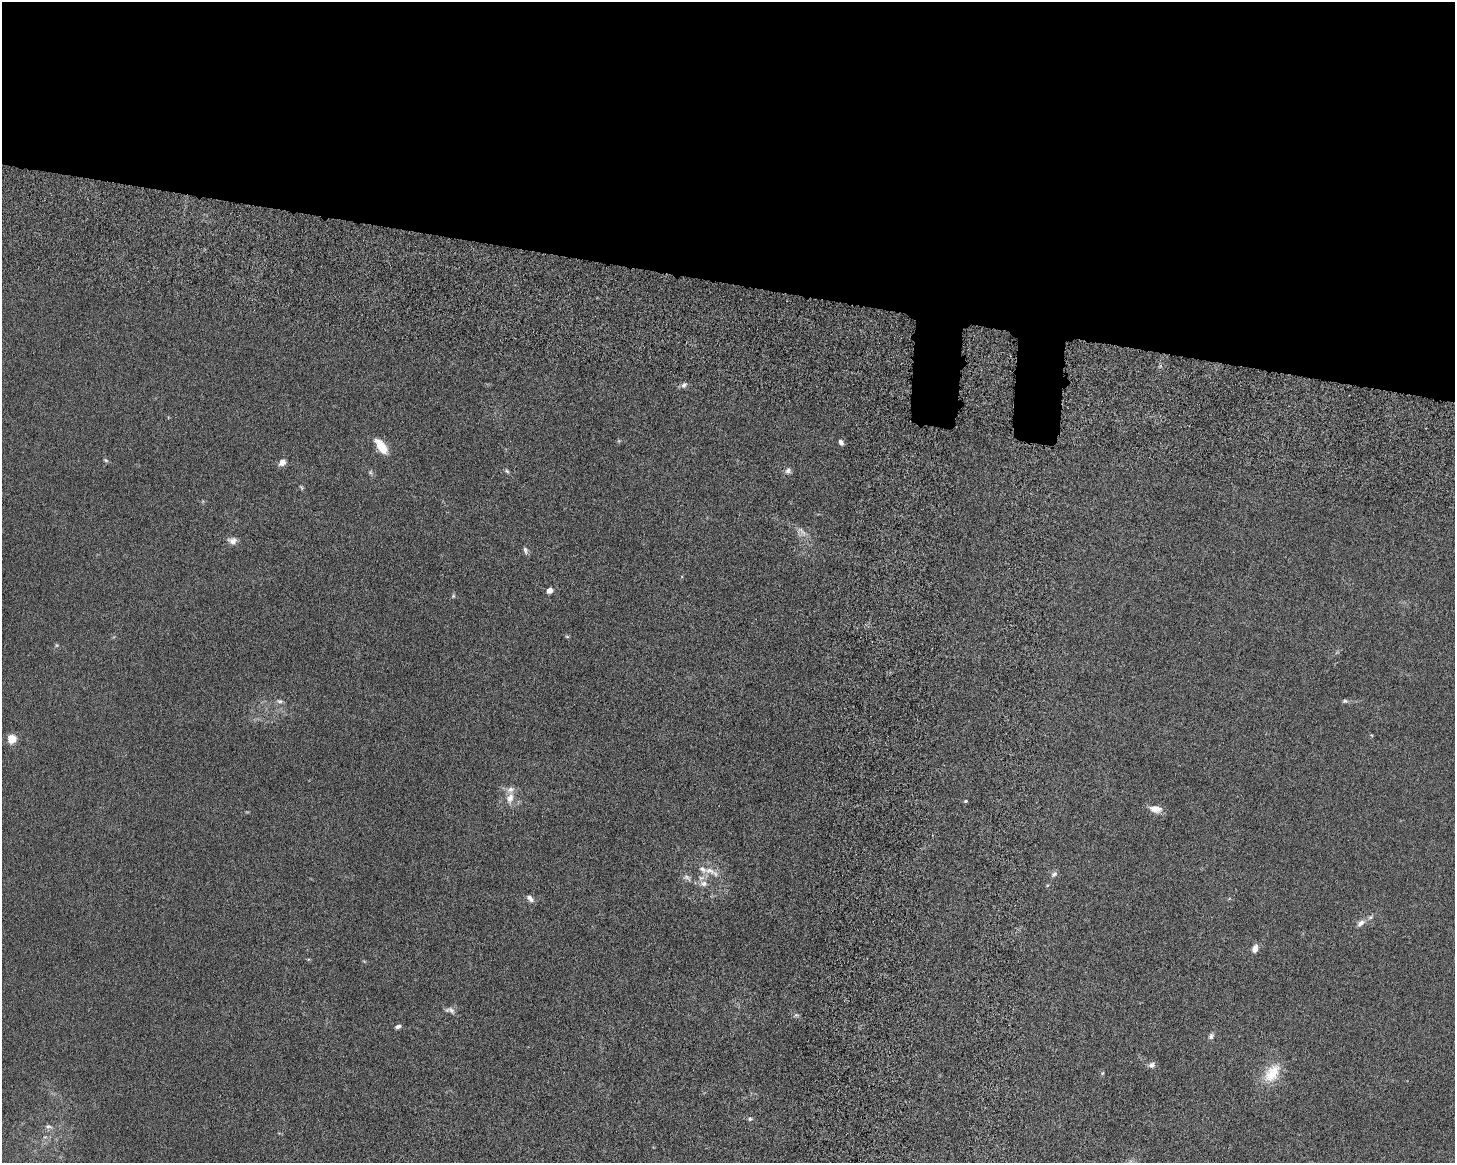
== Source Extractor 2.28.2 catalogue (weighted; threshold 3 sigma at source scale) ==
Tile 2 of 3 x 4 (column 2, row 1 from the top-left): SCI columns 1632-3084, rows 3614-4774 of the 4861 x 4803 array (HDU 1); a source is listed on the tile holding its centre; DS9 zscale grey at full resolution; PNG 1457 x 1165 px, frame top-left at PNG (2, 2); no overlay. Shown black and unused: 25% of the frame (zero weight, under 6 of 12 exposures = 7% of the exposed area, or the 3 px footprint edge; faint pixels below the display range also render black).
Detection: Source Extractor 2.28.2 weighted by HDU 2 'WHT'; one run over the whole footprint, this tile lists its part. Background 0.0142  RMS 0.0034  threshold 0.0141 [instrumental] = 3 sigma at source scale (4.09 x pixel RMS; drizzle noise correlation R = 1.36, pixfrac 0.8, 0.05/0.05 arcsec/px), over >= 5 px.
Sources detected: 41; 3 inside a brighter listed object's ellipse — not listed separately; the other 38 listed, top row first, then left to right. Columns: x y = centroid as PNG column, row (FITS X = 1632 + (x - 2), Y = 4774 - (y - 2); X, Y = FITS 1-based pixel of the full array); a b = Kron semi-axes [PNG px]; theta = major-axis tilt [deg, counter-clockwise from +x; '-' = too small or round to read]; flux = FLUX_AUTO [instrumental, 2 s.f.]
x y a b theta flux
684 385 9 6 48 0.98
841 442 7 5 -57 0.92
381 446 19 9 -55 5.4
106 460 7 4 -27 0.47
282 462 8 7 - 1.8
788 470 8 7 - 1
507 471 7 4 -45 0.49
370 472 7 4 90 0.48
301 487 8 4 -55 0.45
802 531 18 6 -47 2
232 541 12 9 -6 1.7
525 550 10 6 -81 0.85
549 590 6 5 - 1.8
453 596 5 5 - 0.44
567 637 6 4 -2 0.37
280 701 9 6 -2 0.86
1345 701 8 5 8 0.64
12 739 5 5 - 15
510 798 16 9 72 2.8
966 801 4 3 - 0.36
1156 809 13 8 -8 3.1
711 871 26 8 -25 3.4
1054 874 10 6 44 0.91
687 878 13 7 -23 1.3
704 883 12 8 1 1.9
530 898 11 6 -46 1.3
1361 923 13 7 35 1.6
1255 948 8 6 65 2.2
450 1010 14 8 -17 1.4
796 1015 6 5 - 0.6
398 1026 7 5 15 0.84
1211 1036 9 6 60 0.89
1152 1065 8 7 - 1.2
1103 1073 6 3 69 0.35
1272 1073 30 17 54 7.9
750 1119 6 5 - 0.63
48 1126 11 6 -6 1.2
45 1137 5 5 - 0.58